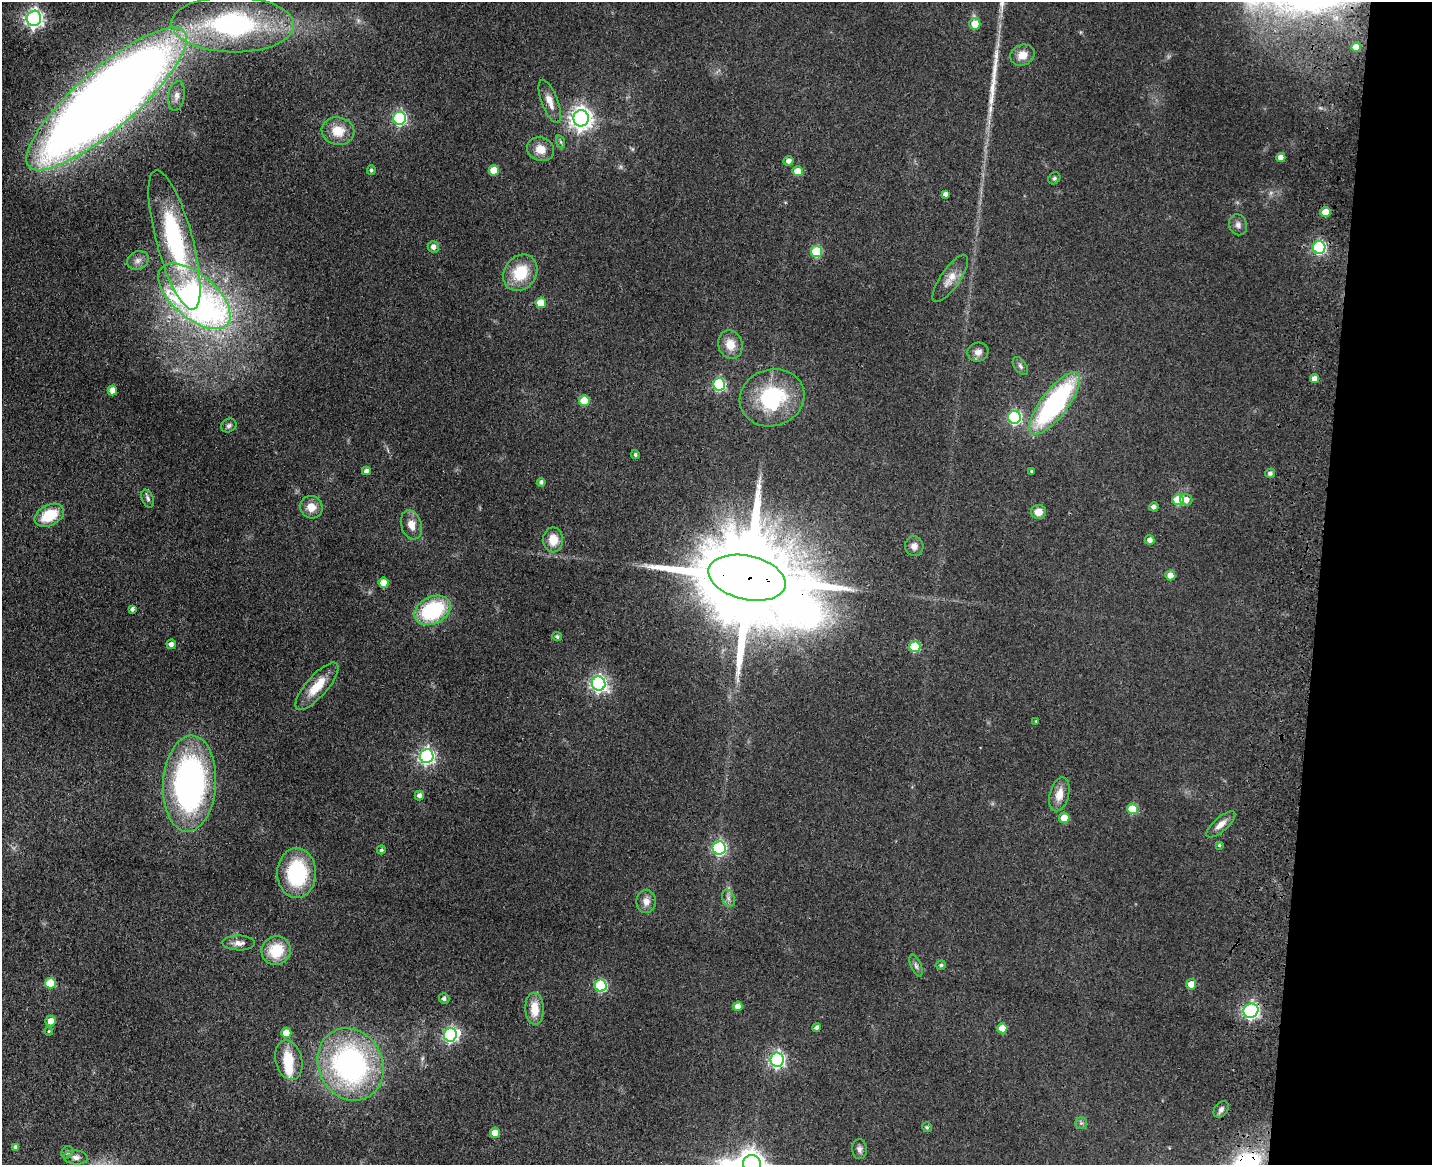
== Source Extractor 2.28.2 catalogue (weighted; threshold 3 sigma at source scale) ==
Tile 6 of 3 x 4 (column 3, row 2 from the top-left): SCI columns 3194-4623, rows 2343-3505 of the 4844 x 4684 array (HDU 1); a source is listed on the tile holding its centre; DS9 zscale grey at full resolution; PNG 1434 x 1167 px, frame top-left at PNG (2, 2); each listed source drawn as its Kron ellipse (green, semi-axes under 4 px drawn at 4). Shown black and unused: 8% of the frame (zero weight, under 3 of 4 exposures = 6% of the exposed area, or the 3 px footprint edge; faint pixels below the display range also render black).
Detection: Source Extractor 2.28.2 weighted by HDU 2 'WHT'; one run over the whole footprint, this tile lists its part. Background 0.0658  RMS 0.0061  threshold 0.0276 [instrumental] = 3 sigma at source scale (4.5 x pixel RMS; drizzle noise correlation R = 1.50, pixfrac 1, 0.05/0.05 arcsec/px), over >= 5 px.
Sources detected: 115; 3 inside a brighter object's white glare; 1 long thin detection or spike segment (spike, bleed or trail) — neither listed nor drawn; the other 111 listed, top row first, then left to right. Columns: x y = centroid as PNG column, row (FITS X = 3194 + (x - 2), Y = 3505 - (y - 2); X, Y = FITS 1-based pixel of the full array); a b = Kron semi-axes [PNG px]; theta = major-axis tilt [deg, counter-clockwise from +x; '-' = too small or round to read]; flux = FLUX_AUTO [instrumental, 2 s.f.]
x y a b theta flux
34 18 7 7 - 260
233 24 61 28 -1 130
975 24 6 5 - 10
1356 47 4 4 - 8
1022 55 12 10 24 7.2
176 96 15 8 80 4.1
106 99 103 30 41 1600
550 101 23 8 -69 6.8
400 118 6 6 - 110
581 118 8 7 - 460
338 131 16 14 -9 12
561 142 7 4 -70 1.1
541 149 14 11 -22 8.2
1281 158 4 4 - 5.7
788 161 5 4 - 3.1
371 170 5 4 - 1.2
494 170 5 5 - 13
798 171 5 5 - 8
1054 178 6 5 - 1.4
945 194 4 4 - 2.2
1326 212 5 5 - 9.7
1238 225 11 9 -71 3
174 240 72 18 -75 86
433 247 6 5 - 3.4
1319 247 6 6 - 110
817 252 5 5 - 38
138 260 11 9 24 3.5
520 273 19 16 55 22
950 278 28 9 55 7.8
194 296 43 22 -40 280
541 303 5 5 - 14
730 345 14 12 -73 8.9
978 352 10 9 - 3.9
1020 366 10 6 -54 1.9
1314 378 4 4 - 4.3
719 384 6 6 - 78
112 390 5 4 - 5.5
772 398 33 28 18 55
584 401 5 5 - 18
1055 403 38 13 53 110
1014 417 6 6 - 110
229 426 8 6 31 1.7
635 455 4 4 - 1.3
366 471 4 4 - 2.4
1032 471 3 3 - 1.1
1270 473 5 4 - 2
541 482 4 4 - 1.8
148 499 9 5 -66 1.8
1178 500 5 5 - 28
1186 500 6 5 - 4.1
311 507 11 11 - 7.3
1154 507 5 4 - 2.4
1038 512 7 7 - 6.8
49 515 16 10 28 20
411 525 15 10 -72 6.6
553 540 12 10 -90 10
1150 540 5 4 - 2.9
914 546 10 9 - 4.1
1170 575 5 5 - 6.1
747 578 39 22 -13 21000
384 583 5 5 - 11
132 609 4 4 - 1.7
433 610 19 13 27 53
557 637 5 4 - 1.3
171 644 5 4 - 2.7
915 647 5 5 - 28
599 684 7 7 - 190
317 686 30 10 49 15
1036 721 4 4 - 0.57
427 756 7 6 - 200
190 784 48 26 87 190
1059 794 17 9 75 7.7
419 795 5 4 - 2.7
1132 809 5 5 - 23
1064 818 5 5 - 13
1221 824 18 7 41 5.5
1219 845 4 4 - 0.97
719 848 6 6 - 110
381 850 4 4 - 1.2
297 873 25 19 90 55
728 898 9 6 -73 2.3
646 901 11 9 -90 4.8
239 943 16 7 -1 4.2
276 951 15 14 - 20
941 965 5 5 - 1.3
916 966 11 5 -66 1.9
50 983 5 5 - 17
1191 984 5 5 - 7.2
601 986 6 6 - 64
444 999 5 5 - 2.1
738 1006 5 4 - 5.4
535 1009 16 9 -88 12
1251 1011 8 6 33 170
51 1021 5 5 - 5.7
817 1027 4 4 - 1.7
1002 1028 5 5 - 12
49 1031 4 4 - 0.63
286 1033 5 5 - 8.7
450 1035 7 6 - 120
289 1060 20 13 -76 18
777 1060 7 6 - 170
350 1064 37 32 -64 140
1221 1109 9 6 50 2.2
1081 1123 5 5 - 1.3
927 1127 5 5 - 1.1
495 1133 5 5 - 6.4
16 1147 4 4 - 2
859 1149 10 7 -86 2.3
67 1152 6 5 - 1.8
76 1157 12 7 -5 2.8
752 1164 9 8 - 650
Overlapping masked pixels (flux is a lower limit): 4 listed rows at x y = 106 99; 1326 212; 747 578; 1251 1011
Isophote crosses this tile's border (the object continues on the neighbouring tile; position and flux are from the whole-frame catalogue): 1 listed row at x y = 752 1164